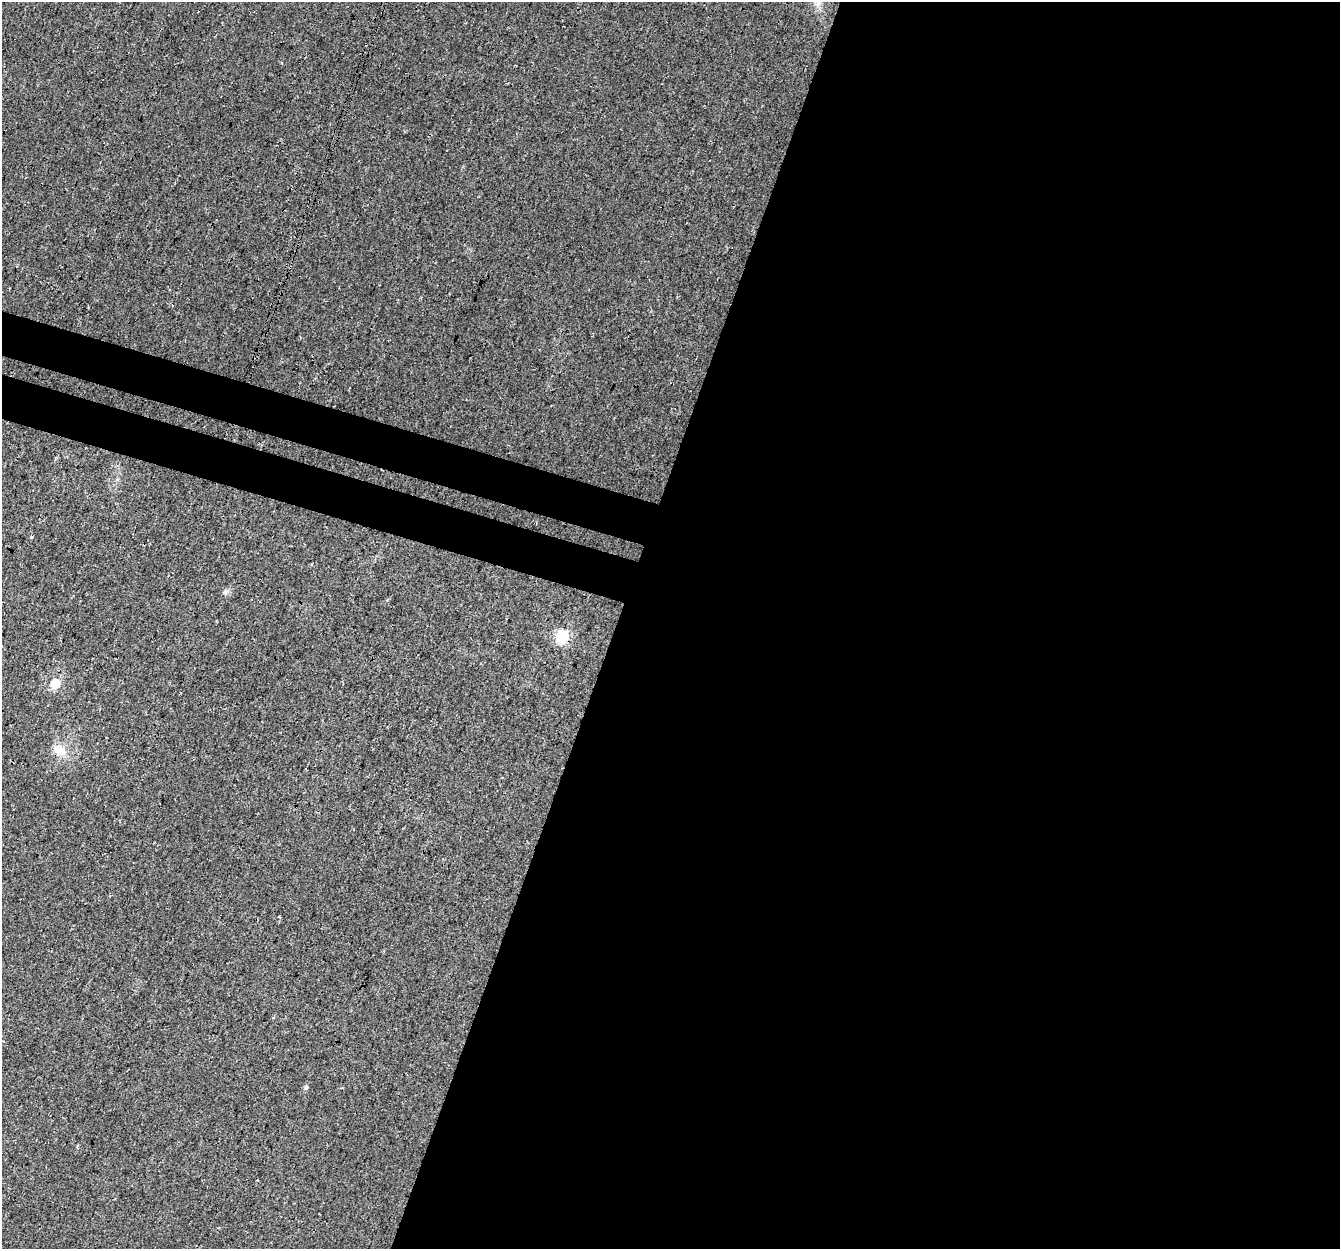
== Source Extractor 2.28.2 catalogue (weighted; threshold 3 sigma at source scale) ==
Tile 12 of 4 x 4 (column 4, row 3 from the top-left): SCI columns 4037-5374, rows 1520-2766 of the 5404 x 5593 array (HDU 1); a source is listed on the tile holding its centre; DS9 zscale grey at full resolution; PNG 1342 x 1251 px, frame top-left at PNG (2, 2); no overlay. Shown black and unused: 58% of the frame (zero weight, under 3 of 4 exposures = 5% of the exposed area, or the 3 px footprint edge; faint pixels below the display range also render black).
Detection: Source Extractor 2.28.2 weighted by HDU 2 'WHT'; one run over the whole footprint, this tile lists its part. Background 0.0231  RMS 0.0069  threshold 0.0312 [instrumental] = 3 sigma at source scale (4.5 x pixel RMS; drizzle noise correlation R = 1.50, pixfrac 1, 0.0396/0.0396 arcsec/px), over >= 5 px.
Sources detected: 7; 1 cosmic-ray / hot-pixel residue — not listed; the other 6 listed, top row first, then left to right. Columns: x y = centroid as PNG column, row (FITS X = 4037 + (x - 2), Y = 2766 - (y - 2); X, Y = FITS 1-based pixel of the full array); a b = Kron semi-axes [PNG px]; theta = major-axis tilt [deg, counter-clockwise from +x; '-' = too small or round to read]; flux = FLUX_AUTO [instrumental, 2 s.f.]
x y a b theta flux
818 2 13 9 -74 5
31 537 3 3 - 2.5
562 636 7 6 - 58
55 684 7 7 - 15
59 750 22 13 -31 9.8
306 1088 7 5 89 1.3
Overlapping masked pixels (flux is a lower limit): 1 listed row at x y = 562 636
Isophote crosses this tile's border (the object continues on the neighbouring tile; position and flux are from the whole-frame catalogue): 1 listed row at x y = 818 2